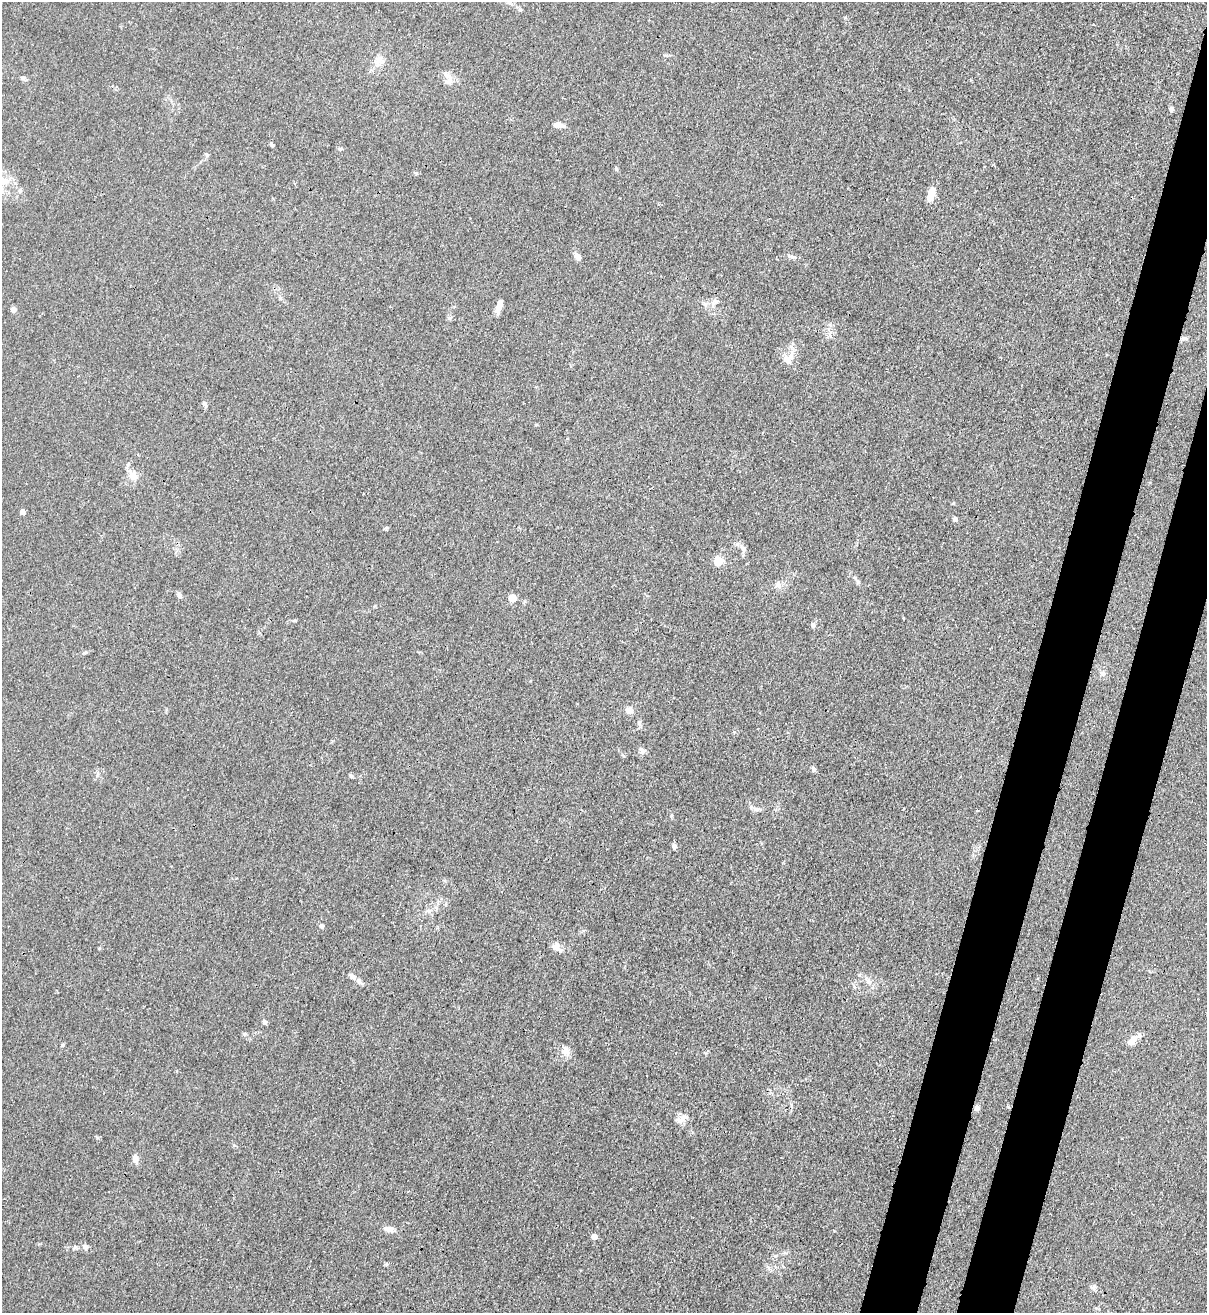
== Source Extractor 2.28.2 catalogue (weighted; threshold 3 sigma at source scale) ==
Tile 10 of 4 x 4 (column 2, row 3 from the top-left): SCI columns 1422-2626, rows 1342-2652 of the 5381 x 5304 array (HDU 1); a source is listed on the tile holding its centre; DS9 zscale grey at full resolution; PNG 1209 x 1315 px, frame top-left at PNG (2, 2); no overlay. Shown black and unused: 7% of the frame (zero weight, under 3 of 4 exposures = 7% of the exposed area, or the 3 px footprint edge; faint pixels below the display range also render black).
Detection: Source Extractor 2.28.2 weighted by HDU 2 'WHT'; one run over the whole footprint, this tile lists its part. Background 0.0241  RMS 0.0029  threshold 0.0129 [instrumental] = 3 sigma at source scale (4.5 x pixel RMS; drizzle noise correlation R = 1.50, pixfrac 1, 0.05/0.05 arcsec/px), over >= 5 px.
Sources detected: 57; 1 cosmic-ray / hot-pixel residue — not listed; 1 inside a brighter listed object's ellipse — not listed separately; the other 55 listed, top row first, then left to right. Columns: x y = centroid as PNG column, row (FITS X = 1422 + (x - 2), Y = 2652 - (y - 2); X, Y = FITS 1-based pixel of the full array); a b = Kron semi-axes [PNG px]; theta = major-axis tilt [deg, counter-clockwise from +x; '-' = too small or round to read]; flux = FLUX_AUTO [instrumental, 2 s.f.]
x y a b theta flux
1094 25 3 2 - 0.27
378 59 15 8 48 2.2
23 78 7 5 -44 0.59
449 80 16 10 87 2.1
1171 109 6 5 - 0.75
559 125 11 6 -10 2
272 145 6 4 -45 0.45
340 149 6 4 -6 0.42
207 155 7 5 -87 0.55
616 168 6 4 -72 0.34
416 173 6 3 -36 0.36
931 194 15 7 79 3.9
791 256 13 3 -18 0.72
577 257 9 6 -43 1.5
715 301 8 7 - 1.1
705 304 7 6 - 0.81
499 306 14 6 68 2.3
13 309 5 5 - 1.6
1184 338 7 5 -2 0.71
787 360 16 10 -68 2.4
205 404 7 6 - 0.64
133 476 7 6 - 3.5
22 512 4 4 - 1.9
955 519 5 5 - 0.72
743 549 9 7 -74 1.2
718 560 12 9 -79 3
778 585 9 7 69 1.2
179 595 9 5 -54 0.82
512 598 5 5 - 8.9
813 625 6 5 - 0.68
85 652 7 3 19 0.46
1103 673 7 7 - 0.93
629 710 5 5 - 4
642 750 9 6 -32 0.94
814 769 6 5 - 0.83
351 775 6 4 -51 0.49
756 809 13 5 -7 1
674 846 7 5 -84 0.95
436 908 7 4 -73 0.54
322 926 6 5 - 0.62
556 946 13 11 69 1.7
352 976 11 7 -35 1.5
868 981 10 7 -61 1.4
264 1022 6 5 - 0.73
244 1034 6 5 - 0.46
1132 1040 13 7 53 3.1
62 1045 6 4 89 0.34
566 1051 12 8 -63 1.7
977 1108 5 5 - 1.5
684 1117 20 7 17 2
135 1158 9 6 -86 1.8
389 1229 11 6 -8 1.9
594 1236 6 6 - 1.2
85 1247 9 6 -22 1
1093 1287 8 7 - 0.78
Overlapping masked pixels (flux is a lower limit): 1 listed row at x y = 977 1108
Unlisted compact peaks at least as high as the median listed source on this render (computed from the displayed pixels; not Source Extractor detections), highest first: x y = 386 1264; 449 318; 97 1138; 671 816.